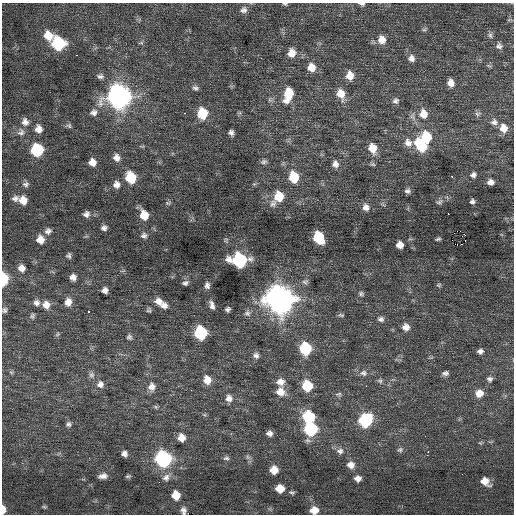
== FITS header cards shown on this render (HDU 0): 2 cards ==
NAXIS1  =                  512 / Axis length
NAXIS2  =                  512 / Axis length

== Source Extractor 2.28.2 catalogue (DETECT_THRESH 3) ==
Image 512 x 512 px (HDU 0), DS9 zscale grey, 1 PNG px = 1 image px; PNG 516 x 516 px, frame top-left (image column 1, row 512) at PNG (2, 3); no overlay
Background 0.189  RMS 0.8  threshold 2.4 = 3 sigma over >= 5 px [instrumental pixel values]
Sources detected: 158; all 158 listed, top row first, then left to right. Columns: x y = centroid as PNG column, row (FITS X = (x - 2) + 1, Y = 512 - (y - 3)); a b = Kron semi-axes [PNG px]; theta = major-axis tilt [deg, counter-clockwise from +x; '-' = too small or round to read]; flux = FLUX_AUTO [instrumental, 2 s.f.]
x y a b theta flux
285 4 6 3 -5 84
362 4 7 3 -8 120
244 10 9 8 - 230
509 20 7 4 19 72
424 29 7 5 28 92
48 35 11 10 - 760
490 35 8 6 -73 160
382 40 10 9 - 510
58 43 10 9 - 4300
141 43 8 3 13 79
499 46 9 8 - 210
292 53 10 9 - 500
77 55 3 2 - 270
411 58 9 9 - 290
489 66 8 3 -19 82
311 67 9 9 - 600
350 75 10 8 -87 590
100 76 9 6 -10 170
451 83 8 7 - 390
195 88 8 6 -21 160
288 94 15 9 75 1400
341 94 13 9 -73 670
119 97 11 11 - 33000
396 101 9 8 - 200
94 112 10 9 - 270
184 113 2 2 - 260
202 113 9 8 - 1800
423 114 13 11 -78 720
478 114 9 7 5 160
25 122 11 9 -72 350
494 122 10 9 - 260
69 126 8 6 4 130
503 128 11 9 -71 560
39 129 10 9 - 390
21 132 11 11 - 330
231 133 5 5 - 180
426 137 10 8 -74 1900
408 143 12 10 -39 420
421 145 15 9 -55 2100
372 148 11 8 -73 760
37 150 9 9 - 3400
117 158 10 9 - 340
92 162 8 8 - 450
264 162 9 6 14 160
335 164 9 8 - 300
473 175 7 6 - 180
452 176 3 2 - 86
294 177 10 8 -78 1800
131 178 10 8 -68 2100
491 182 6 5 - 290
26 184 9 7 16 190
254 184 5 5 - 78
116 185 9 9 - 340
408 191 6 5 - 160
278 197 15 10 55 1600
15 198 10 8 22 240
23 200 9 8 - 630
472 201 5 4 - 140
439 202 10 7 24 170
168 203 8 6 27 110
366 207 9 8 - 330
86 214 9 8 - 270
448 214 2 2 - 170
144 215 9 8 - 960
104 228 7 6 - 190
48 231 9 8 - 250
460 231 2 2 - 910
144 235 9 8 - 200
465 235 2 2 - 82
319 237 9 7 -64 2700
438 239 5 3 - 97
40 240 9 9 - 540
455 244 3 2 - 150
461 244 2 2 - 290
400 245 7 6 - 420
69 255 7 6 - 140
239 260 11 9 -9 6900
22 268 8 8 - 350
123 271 6 4 19 71
73 277 7 6 - 300
3 279 8 5 88 2600
305 282 9 7 17 190
185 283 9 7 17 180
207 285 9 7 87 230
439 285 7 5 1 91
105 290 6 6 - 230
361 294 7 6 - 120
280 300 12 11 - 64000
158 301 12 9 -26 460
68 302 9 8 - 420
36 303 8 8 - 240
46 305 10 9 - 440
164 305 9 8 - 280
212 305 12 6 -72 280
228 309 5 4 - 150
4 310 7 6 - 130
149 310 7 6 - 110
88 312 3 3 - 380
247 313 9 8 - 210
341 315 8 5 -15 99
32 316 8 6 57 130
381 319 9 7 -14 190
406 327 9 9 - 380
201 333 9 8 - 4500
57 334 7 5 37 86
129 337 8 7 - 150
305 348 9 8 - 3100
480 351 7 6 - 190
256 355 8 8 - 230
11 372 6 5 - 89
363 373 10 9 - 270
445 373 7 5 10 170
91 375 9 7 -62 200
490 379 7 6 - 150
207 380 10 8 -74 590
380 381 8 6 -24 120
280 382 10 9 - 420
100 384 10 10 - 310
307 386 8 8 - 2000
366 386 2 2 - 300
152 387 12 9 89 380
191 390 2 2 - 34
280 392 12 10 -26 560
479 393 9 8 - 520
338 394 9 5 7 130
229 398 9 9 - 310
156 407 7 4 -32 92
204 414 6 4 -20 74
309 417 9 8 - 3400
365 420 9 8 - 4800
68 424 7 7 - 140
311 429 8 8 - 4700
269 433 6 5 - 210
181 438 8 8 - 550
480 443 6 5 - 70
400 450 8 6 11 130
340 451 10 9 - 280
428 452 3 2 - 88
124 454 7 6 - 240
427 455 2 2 - 100
248 457 7 6 - 140
226 458 8 6 2 140
163 459 9 9 - 10000
351 465 9 8 - 410
274 470 7 7 - 700
103 476 11 6 8 300
128 476 7 4 15 91
166 477 13 9 40 400
358 478 7 6 - 320
485 481 9 7 -38 610
159 482 2 2 - 110
280 488 7 7 - 830
292 492 9 5 -16 110
176 495 8 8 - 880
44 507 6 5 - 81
3 509 8 4 -90 460
183 510 7 5 -81 220
314 510 8 7 - 700
At the frame edge (FLAGS 8, measured only in part): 7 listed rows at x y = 285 4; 362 4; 3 279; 4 310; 3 509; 183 510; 314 510